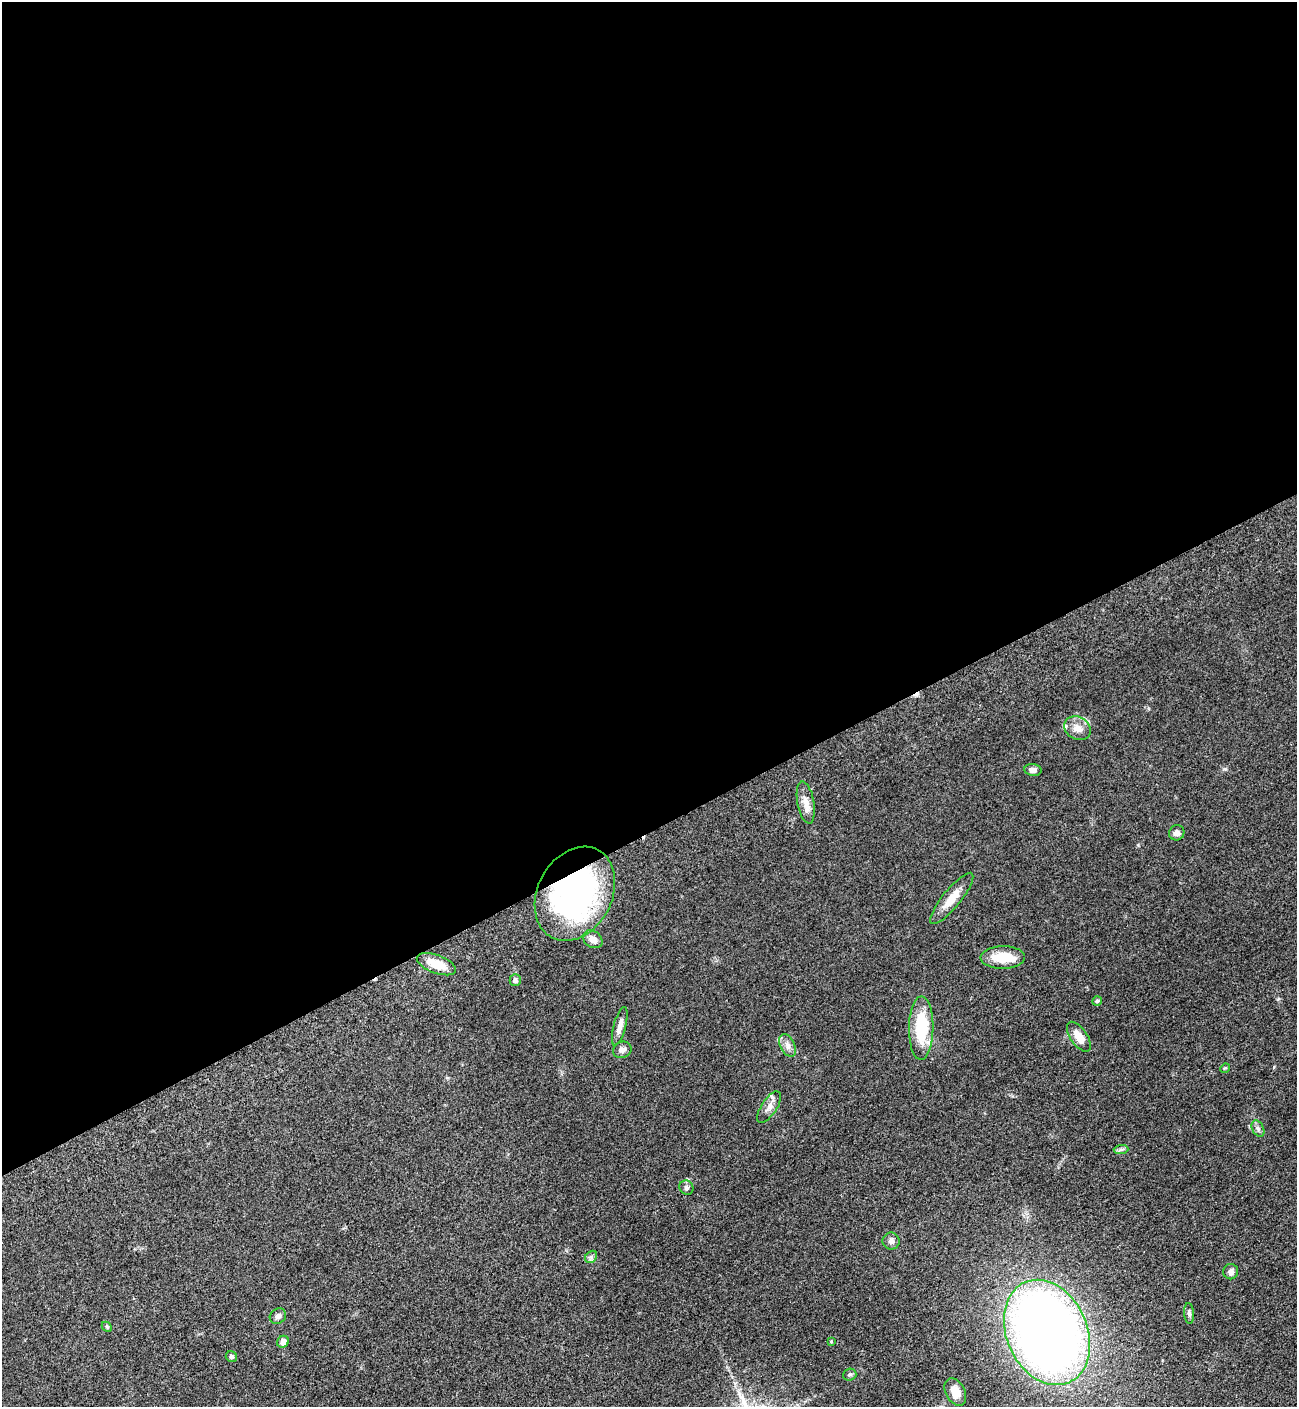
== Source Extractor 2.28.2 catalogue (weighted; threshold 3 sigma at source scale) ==
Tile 2 of 4 x 4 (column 2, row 1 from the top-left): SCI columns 1594-2888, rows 4281-5685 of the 5669 x 5702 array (HDU 1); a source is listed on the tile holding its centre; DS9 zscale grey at full resolution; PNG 1299 x 1409 px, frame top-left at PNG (2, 2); each listed source drawn as its Kron ellipse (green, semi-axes under 4 px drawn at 4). Shown black and unused: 59% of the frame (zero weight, under 3 of 5 exposures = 4% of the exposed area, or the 3 px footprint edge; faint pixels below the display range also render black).
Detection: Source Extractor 2.28.2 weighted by HDU 2 'WHT'; one run over the whole footprint, this tile lists its part. Background 0.0527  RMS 0.0062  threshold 0.0278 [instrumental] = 3 sigma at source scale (4.5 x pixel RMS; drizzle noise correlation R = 1.50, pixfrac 1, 0.05/0.05 arcsec/px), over >= 5 px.
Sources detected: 36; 1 inside a brighter object's white glare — neither listed nor drawn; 2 inside a brighter listed object's ellipse — not listed separately; the other 33 listed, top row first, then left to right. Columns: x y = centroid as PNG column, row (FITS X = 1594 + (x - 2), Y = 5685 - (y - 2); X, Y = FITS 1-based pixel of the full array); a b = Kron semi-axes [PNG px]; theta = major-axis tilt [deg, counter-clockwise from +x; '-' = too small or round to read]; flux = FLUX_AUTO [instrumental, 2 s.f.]
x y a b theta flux
1077 728 14 11 -29 5.3
1033 770 8 6 -8 2.3
806 803 21 8 -79 5.6
1177 833 8 7 - 2.7
575 894 49 37 62 160
952 898 32 9 51 9.2
593 939 10 8 -36 4.3
1003 957 22 11 1 15
436 964 21 9 -20 12
515 980 6 5 - 1.7
1097 1001 5 4 - 0.78
620 1026 20 6 75 4.2
921 1028 32 12 89 28
1079 1037 17 8 -55 8.5
787 1045 12 7 -63 3.1
622 1050 9 8 - 2.4
1225 1068 5 4 - 0.58
769 1107 18 7 57 4.1
1258 1129 9 5 -63 1.7
1121 1149 7 4 2 1.2
686 1188 7 6 - 1.6
891 1241 8 8 - 2.2
591 1257 7 5 45 1.4
1231 1272 8 7 - 2.2
1189 1313 10 5 -86 1.5
278 1316 8 7 - 1.8
107 1327 6 4 -46 0.79
1047 1332 55 40 -66 540
831 1341 3 3 - 0.51
283 1342 6 5 - 3.6
231 1357 6 5 - 1.2
850 1375 7 6 - 1.1
955 1392 14 9 -62 6.7
Overlapping masked pixels (flux is a lower limit): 1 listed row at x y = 575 894
Isophote crosses this tile's border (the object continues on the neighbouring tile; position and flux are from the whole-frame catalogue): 1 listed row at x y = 1047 1332
Unlisted compact peaks at least as high as the median listed source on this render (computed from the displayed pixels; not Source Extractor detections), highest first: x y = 1224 769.